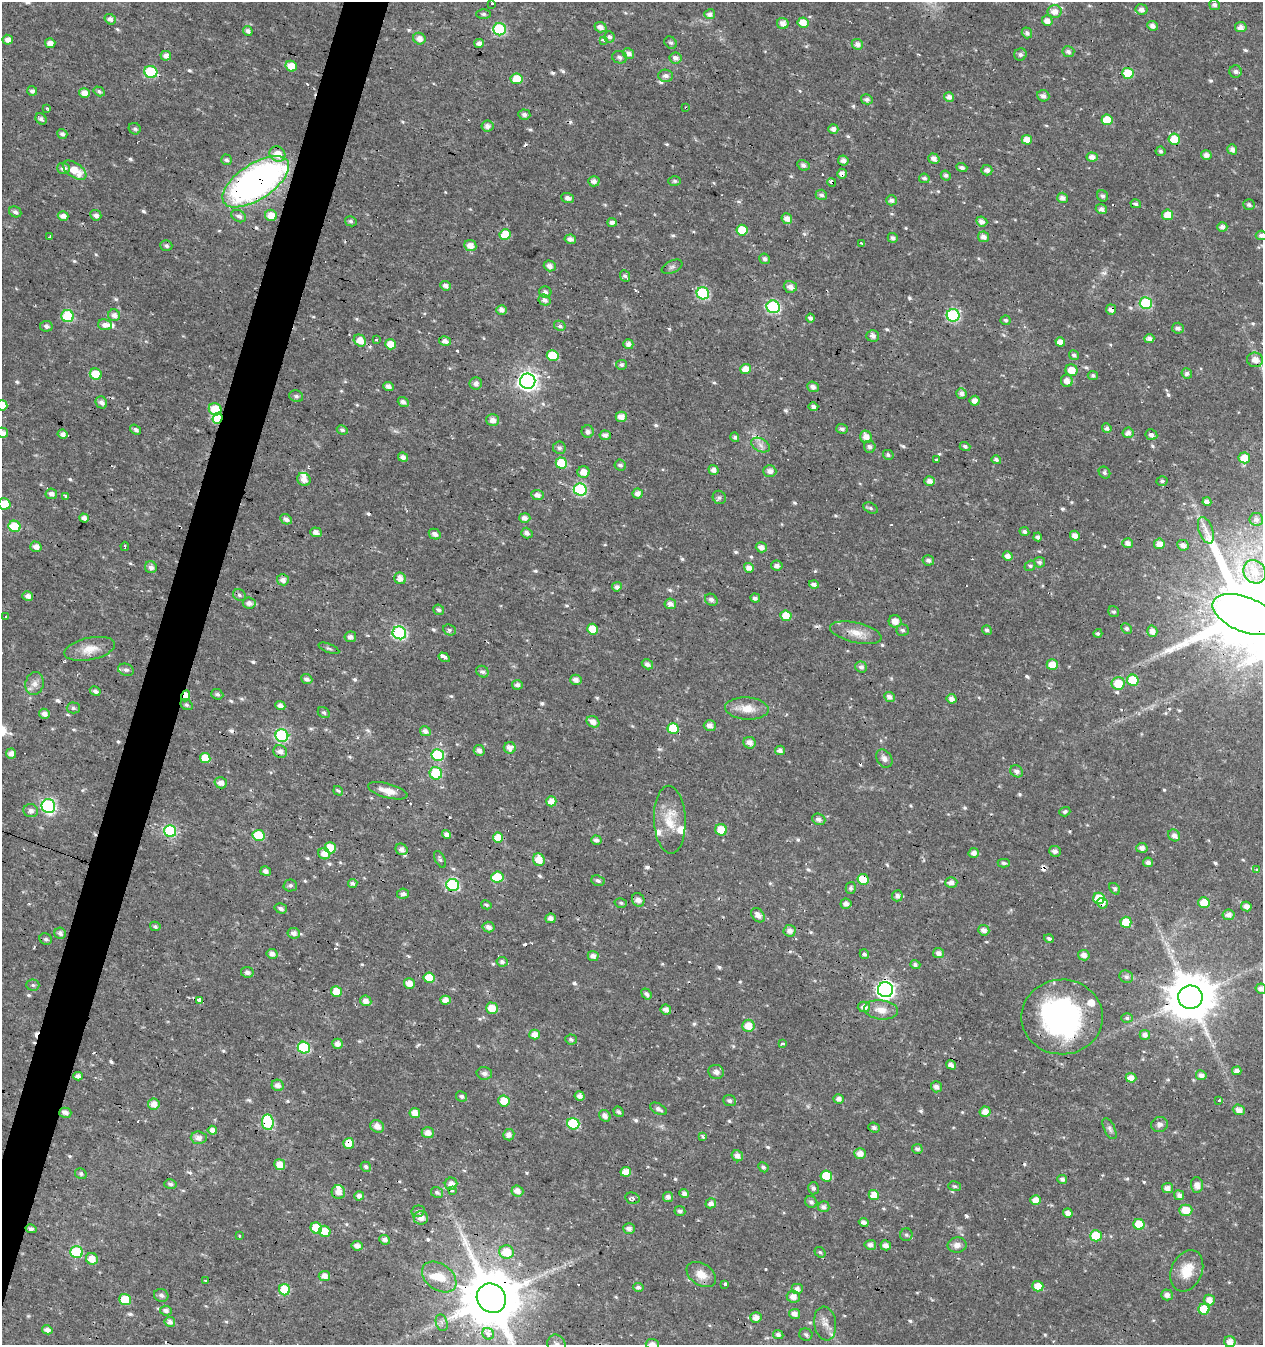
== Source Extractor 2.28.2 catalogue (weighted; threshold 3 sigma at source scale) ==
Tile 7 of 4 x 4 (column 3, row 2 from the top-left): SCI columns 2800-4060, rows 2688-4030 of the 5534 x 5379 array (HDU 1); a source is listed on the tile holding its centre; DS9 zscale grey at full resolution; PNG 1265 x 1347 px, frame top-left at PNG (2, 2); each listed source drawn as its Kron ellipse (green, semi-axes under 4 px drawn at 4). Shown black and unused: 3% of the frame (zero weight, under 3 of 4 exposures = <1% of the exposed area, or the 3 px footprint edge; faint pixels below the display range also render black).
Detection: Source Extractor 2.28.2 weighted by HDU 2 'WHT'; one run over the whole footprint, this tile lists its part. Background 0.016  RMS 0.0021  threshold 0.00951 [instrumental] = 3 sigma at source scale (4.5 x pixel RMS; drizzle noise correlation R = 1.50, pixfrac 1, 0.0396/0.0396 arcsec/px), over >= 5 px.
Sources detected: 678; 1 inside a brighter object's white glare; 28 cosmic-ray / hot-pixel residue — neither listed nor drawn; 8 inside a brighter listed object's ellipse — not listed separately; of the other 641, all 500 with FLUX_AUTO >= 0.407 (the completeness limit of this list) listed and drawn (141 fainter detections not listed), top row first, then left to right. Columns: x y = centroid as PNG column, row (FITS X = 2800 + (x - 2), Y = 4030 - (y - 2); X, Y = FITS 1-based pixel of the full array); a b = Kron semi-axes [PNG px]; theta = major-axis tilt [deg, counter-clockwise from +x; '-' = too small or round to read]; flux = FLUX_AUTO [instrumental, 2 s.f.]
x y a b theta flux
491 4 3 3 - 1.2
1214 5 5 5 - 0.69
1142 9 6 5 - 1
1054 11 7 6 - 1.7
483 14 7 5 -1 0.48
710 14 5 5 - 1
110 19 6 5 - 1
1047 21 5 5 - 1.4
783 23 6 5 - 1.3
803 23 5 5 - 2.4
1152 26 5 4 - 0.99
601 27 6 5 - 1.2
1241 27 6 5 - 1.3
500 29 6 6 - 18
248 31 5 4 - 0.87
1027 33 5 5 - 0.79
609 37 6 5 - 0.59
419 39 6 5 - 1.4
8 40 5 5 - 1.4
604 40 4 3 - 0.59
50 43 5 5 - 1.5
479 43 5 4 - 1.1
671 43 7 5 -40 0.51
857 44 6 5 - 1.1
1068 52 6 5 - 0.76
628 53 5 5 - 1.2
1020 54 6 6 - 0.59
166 56 5 5 - 1.3
620 57 7 6 - 0.71
676 58 6 5 - 1.1
291 66 6 5 - 3.1
1235 71 6 6 - 0.61
151 72 6 6 - 16
1128 73 5 5 - 5.8
666 76 7 6 - 0.87
517 79 6 5 - 3.7
32 91 5 5 - 0.7
99 91 6 4 -31 0.5
84 93 5 4 - 1.8
1043 96 6 5 - 0.84
949 97 5 4 - 1.1
867 99 6 5 - 0.71
686 108 3 3 - 0.47
46 109 3 3 - 0.74
524 115 6 5 - 0.65
41 119 6 5 - 0.7
1107 120 5 5 - 3.9
487 126 6 5 - 1.1
135 129 6 5 - 0.46
833 129 5 5 - 0.93
62 134 5 4 - 0.71
1174 139 6 5 - 4.6
1027 140 5 5 - 2.1
1232 149 5 5 - 0.91
1160 151 5 5 - 0.49
277 154 8 7 - 3.1
1206 155 5 4 - 1.1
1092 157 5 4 - 1.3
934 159 6 5 - 0.99
226 160 5 5 - 0.46
843 160 5 5 - 1
803 165 6 5 - 0.65
63 168 6 5 - 1
962 168 5 4 - 0.65
75 170 13 7 -35 4
987 170 5 5 - 0.96
842 174 5 5 - 1
946 175 5 4 - 0.51
924 178 5 4 - 0.5
594 181 5 5 - 0.95
675 181 6 5 - 0.47
256 182 38 18 33 89
832 182 4 3 - 5.5
821 195 6 5 - 0.61
1102 196 6 5 - 0.54
568 198 6 5 - 0.89
1062 198 5 5 - 1
891 200 5 5 - 0.85
1136 204 5 4 - 0.57
1249 205 6 5 - 0.57
1101 209 6 5 - 0.94
15 212 6 5 - 0.59
96 215 5 5 - 0.96
271 215 6 5 - 2.8
1168 215 5 5 - 2.7
63 216 5 4 - 1.3
239 216 8 5 -28 0.81
787 219 5 5 - 1.4
351 221 6 5 - 0.46
982 221 6 5 - 1.2
612 222 4 4 - 0.99
1222 227 5 4 - 1.1
742 230 5 5 - 5.3
505 234 5 5 - 4.9
1261 235 5 5 - 0.72
50 237 3 3 - 8.6
984 237 6 5 - 1.1
893 238 5 5 - 0.7
570 239 6 4 -10 0.99
861 243 3 3 - 0.59
166 246 6 5 - 0.57
470 246 6 5 - 1.9
765 259 5 5 - 0.66
550 266 6 5 - 1.1
672 267 11 6 25 0.63
625 276 6 4 -67 0.54
446 286 5 4 - 0.9
790 287 6 5 - 1.3
545 292 6 5 - 0.81
703 293 6 6 - 20
545 300 6 5 - 0.99
1146 303 6 6 - 15
773 307 7 6 - 25
1111 309 5 5 - 1.1
502 310 5 5 - 1
114 315 6 6 - 1.1
953 315 6 6 - 26
68 316 6 6 - 14
810 318 4 3 - 0.65
1006 320 5 5 - 0.43
105 325 7 5 -9 1.2
46 326 6 5 - 0.66
560 326 6 5 - 0.68
1178 328 6 5 - 0.76
873 336 6 5 - 0.83
1149 338 5 4 - 0.98
360 340 6 5 - 2.7
376 340 3 3 - 0.43
445 341 6 4 -13 1.1
1060 342 5 4 - 1.4
390 344 5 5 - 2.7
628 344 5 5 - 1
553 355 6 5 - 6.8
1074 355 5 4 - 0.64
1255 360 8 7 - 1.6
621 365 5 5 - 0.53
745 369 5 5 - 2.2
1072 370 6 5 - 2.7
1187 373 5 5 - 0.75
96 374 6 5 - 5.4
1093 375 5 4 - 0.48
528 381 8 7 - 110
1067 381 6 6 - 1.4
476 383 6 6 - 1.1
388 386 5 4 - 0.9
813 387 6 5 - 0.94
961 393 5 5 - 0.97
296 396 7 6 - 0.52
975 401 5 5 - 1.3
101 402 6 5 - 0.88
403 402 5 5 - 0.87
2 405 5 5 - 3.5
813 407 5 4 - 0.78
215 409 6 6 - 5.8
621 417 5 5 - 1.7
217 418 6 5 - 8.5
493 420 6 6 - 1.3
1107 428 5 4 - 0.69
842 429 6 5 - 0.64
136 430 6 4 -33 0.64
342 430 6 4 -26 0.49
588 432 6 6 - 0.84
2 433 6 5 - 1.2
1128 433 5 5 - 1
63 434 5 4 - 1.2
605 435 5 4 - 1
1151 435 6 5 - 0.95
735 437 5 4 - 0.53
866 437 6 5 - 1.7
761 445 10 6 -28 0.91
965 446 5 4 - 0.51
870 447 6 5 - 0.68
559 448 6 6 - 0.62
888 455 5 4 - 0.49
403 457 5 4 - 0.96
1244 458 6 5 - 2.9
936 460 3 3 - 0.56
996 460 5 4 - 0.71
561 463 6 5 - 6.6
620 465 6 5 - 0.52
713 470 5 5 - 1.2
770 471 6 6 - 1.1
584 472 6 6 - 2.1
1104 473 6 5 - 0.49
304 479 7 6 - 1.5
930 481 5 5 - 1.2
1162 481 5 4 - 0.44
580 490 6 6 - 21
51 494 6 5 - 0.85
638 494 5 5 - 1.2
537 495 6 5 - 1.1
65 496 3 3 - 2.3
719 497 7 6 - 0.55
1207 502 4 4 - 1.2
4 504 6 5 - 4.4
871 508 7 5 -28 0.41
84 518 5 4 - 1
525 518 5 5 - 1.1
286 519 6 5 - 0.9
1256 519 7 6 - 0.79
15 526 6 5 - 8.7
1206 530 14 7 -70 1.7
316 532 6 4 -19 0.93
1024 532 5 4 - 0.51
527 533 6 5 - 0.87
435 534 6 5 - 0.95
1075 536 5 4 - 1.4
1038 537 4 4 - 0.68
1128 543 5 4 - 1.1
1159 544 5 5 - 1.8
1183 545 6 5 - 1.1
125 546 4 3 - 0.81
36 547 5 5 - 1.3
761 547 5 5 - 1.1
1008 556 5 4 - 1.3
928 560 6 5 - 0.67
1040 562 5 5 - 0.47
777 566 6 5 - 0.74
1030 566 6 5 - 0.42
151 567 6 5 - 0.82
749 568 5 5 - 1.5
1255 572 12 10 -56 2.3
400 578 6 5 - 1.5
283 580 6 5 - 1.1
814 584 5 4 - 0.79
617 587 5 4 - 0.77
239 595 6 5 - 0.52
28 596 5 4 - 1.2
755 598 5 4 - 0.65
711 600 7 5 -38 0.72
249 603 6 5 - 0.97
670 604 6 5 - 1.1
439 610 5 5 - 0.52
1114 612 6 5 - 0.44
1245 615 34 17 -22 3500
786 616 5 5 - 3.1
6 617 3 3 - 2.4
895 621 6 6 - 1.8
1127 628 6 5 - 0.56
593 629 5 5 - 3.6
449 630 6 5 - 0.44
903 630 6 6 - 0.49
987 630 5 4 - 0.6
1152 631 5 5 - 1.3
399 633 7 6 - 25
856 633 26 10 -13 2.9
1098 633 4 4 - 0.45
350 637 6 5 - 0.9
329 648 11 3 -21 0.41
90 649 26 11 12 3.2
444 657 6 3 -33 8.6
647 664 6 4 -33 0.84
1052 665 5 5 - 3.1
861 667 6 5 - 0.75
126 670 8 6 -16 0.61
482 672 6 5 - 0.62
307 679 6 5 - 0.73
576 680 6 5 - 1.2
1133 680 6 5 - 6.7
1118 683 6 6 - 4.4
34 684 11 9 78 1.3
517 685 5 5 - 0.72
95 691 5 4 - 0.6
217 694 6 5 - 0.47
185 696 5 4 - 2.9
889 697 5 5 - 0.98
952 699 5 4 - 1.2
187 705 6 5 - 0.41
280 705 5 4 - 0.98
73 708 6 5 - 0.42
747 709 22 11 -3 3.2
324 713 6 5 - 0.46
44 714 5 5 - 1.1
593 722 6 5 - 1.4
710 726 6 5 - 1.2
673 729 5 5 - 7.5
425 731 5 5 - 1
282 735 6 6 - 27
750 743 6 5 - 1.3
510 748 6 5 - 1.4
479 750 5 5 - 0.96
780 750 5 4 - 0.9
280 751 7 6 - 1.1
11 754 5 5 - 1.5
438 755 6 6 - 15
205 758 5 5 - 3.3
884 759 10 7 -54 1
1017 771 7 5 -36 0.79
436 773 6 6 - 8.1
221 783 6 5 - 1.3
338 791 5 4 - 0.42
388 791 20 7 -15 2.4
551 801 5 5 - 2.1
48 806 7 6 - 34
31 811 7 6 - 0.92
1065 812 6 4 20 0.44
819 819 7 5 -22 0.85
670 820 34 16 -88 5.4
721 830 6 5 - 3.4
170 831 6 6 - 19
447 834 5 4 - 1.1
259 835 6 5 - 6.8
1174 835 6 5 - 1.2
498 838 5 5 - 3.2
596 840 5 4 - 0.72
330 848 5 5 - 4
1142 848 5 5 - 1.1
402 849 6 5 - 1.1
1055 851 6 5 - 0.91
974 853 5 5 - 1.2
324 854 6 5 - 1.8
440 859 9 5 -64 0.5
539 860 6 5 - 2.9
1148 862 5 5 - 0.94
1004 863 6 4 -1 0.47
1257 870 3 3 - 0.99
266 871 5 4 - 0.96
497 877 6 5 - 5.2
863 879 5 5 - 5.3
598 881 7 5 -23 0.55
353 883 5 4 - 0.64
951 883 6 5 - 1.2
290 885 6 6 - 0.52
453 885 6 6 - 21
851 888 6 5 - 0.52
1115 889 6 4 -52 0.46
403 894 6 5 - 0.67
897 896 5 5 - 0.96
1099 898 6 5 - 6.7
638 900 7 6 - 1
1204 902 5 5 - 3.2
621 903 6 4 -13 0.41
1102 903 5 5 - 1.1
846 904 5 5 - 0.91
486 905 5 3 - 0.41
1246 906 5 5 - 1.2
281 908 6 5 - 0.73
758 915 8 5 -49 1.4
1228 915 6 5 - 1.1
550 918 5 4 - 1
1126 922 5 5 - 5.2
155 926 5 4 - 0.44
489 927 6 5 - 1
984 930 6 5 - 1.2
790 931 6 6 - 1.1
60 933 6 5 - 0.73
294 933 6 5 - 1
1049 938 5 4 - 0.53
46 939 6 5 - 0.54
938 953 5 5 - 0.93
272 954 5 5 - 1.1
864 954 5 4 - 0.48
1084 955 6 5 - 1.2
593 956 5 5 - 1.1
502 962 5 5 - 0.65
915 965 5 4 - 0.61
247 972 6 5 - 0.85
1126 977 7 6 - 0.71
429 978 5 5 - 4.6
409 983 5 5 - 2.1
33 985 6 5 - 0.42
1261 989 5 5 - 1.1
885 990 7 7 - 64
336 992 5 5 - 3.4
646 994 6 4 -53 0.56
1190 997 12 11 - 920
446 1000 5 4 - 1.7
200 1001 4 3 - 49
366 1001 6 5 - 1.3
864 1007 6 5 - 1.3
492 1008 6 5 - 2.7
666 1009 5 5 - 1.2
881 1010 17 9 -7 2.4
1062 1017 41 37 1 42
1127 1018 6 5 - 0.42
748 1026 6 6 - 2.6
535 1035 5 5 - 1.6
1145 1035 5 5 - 1
571 1039 6 5 - 0.47
337 1044 5 5 - 1.2
783 1044 4 3 - 1
304 1048 6 6 - 14
951 1065 5 4 - 1.1
1237 1071 5 4 - 1
716 1072 8 7 - 1
484 1073 8 6 -11 0.88
1201 1075 5 5 - 0.94
78 1076 4 4 - 0.95
1131 1078 5 5 - 1.6
278 1085 6 5 - 1.2
936 1087 5 5 - 1.1
462 1096 6 5 - 0.52
580 1096 5 4 - 1
839 1099 5 4 - 1
504 1101 5 5 - 2.7
729 1101 6 5 - 0.6
1219 1101 3 2 - 0.41
154 1104 6 5 - 1.7
658 1109 9 5 -28 0.76
1239 1110 6 5 - 1.5
618 1112 5 4 - 0.51
985 1112 5 5 - 1.8
65 1113 6 5 - 1
415 1113 5 5 - 2
605 1116 6 5 - 1.1
268 1122 8 6 -83 15
573 1124 6 5 - 13
1159 1124 8 7 - 0.82
377 1126 7 6 - 1.4
874 1128 6 5 - 0.63
1110 1129 11 5 -63 0.67
212 1130 4 4 - 1.3
428 1133 6 5 - 1.6
509 1135 5 5 - 1.2
703 1136 3 3 - 0.9
199 1138 8 6 -4 1.4
349 1143 5 5 - 3.1
917 1149 5 5 - 0.62
860 1154 6 5 - 1.7
737 1156 6 5 - 1.2
280 1165 5 5 - 2.4
366 1167 5 4 - 0.51
763 1167 5 4 - 0.54
626 1172 5 5 - 2.7
81 1174 6 5 - 0.44
826 1176 6 5 - 6.3
1062 1179 5 4 - 0.69
170 1184 6 5 - 0.52
451 1184 6 6 - 1.4
1197 1185 8 6 -85 1.3
954 1186 6 4 -16 0.42
813 1188 6 5 - 0.54
1167 1188 6 5 - 1.2
452 1190 3 3 - 0.84
517 1191 6 5 - 1.4
338 1192 7 6 - 1.7
437 1193 6 5 - 0.51
684 1193 5 4 - 1
874 1195 5 5 - 2.8
1179 1195 5 4 - 1
359 1196 5 4 - 0.98
668 1197 5 5 - 0.93
632 1198 7 5 -16 0.86
1036 1200 5 5 - 1.9
811 1202 6 5 - 0.6
711 1203 5 5 - 1.1
824 1207 6 5 - 0.85
1186 1210 6 5 - 3.5
418 1211 6 5 - 0.46
680 1211 5 5 - 0.59
1068 1213 5 4 - 1.2
421 1218 7 6 - 1.4
864 1222 5 4 - 0.75
1139 1224 5 5 - 5.3
316 1228 6 5 - 5.4
629 1228 6 5 - 0.94
31 1229 5 4 - 0.63
325 1231 6 5 - 2.8
906 1235 6 6 - 0.53
239 1236 3 3 - 0.73
1096 1236 6 5 - 7.1
385 1240 5 4 - 0.9
870 1245 6 5 - 0.89
886 1245 5 5 - 1.1
957 1245 9 7 3 1.2
357 1246 5 5 - 1.1
77 1252 6 6 - 15
507 1252 7 6 - 5.1
820 1252 6 5 - 0.41
92 1259 6 5 - 2.3
1187 1271 21 15 66 4.3
701 1274 16 10 -33 2.6
324 1276 5 5 - 1.6
439 1277 19 13 -36 4.1
205 1281 3 3 - 2.7
725 1284 4 3 - 1.1
1038 1286 5 5 - 2.7
638 1288 5 4 - 0.74
797 1289 6 5 - 1
284 1290 6 5 - 6.5
161 1295 7 6 - 0.76
1167 1295 6 5 - 1.1
793 1297 6 6 - 1.5
491 1298 15 14 - 1700
125 1299 6 5 - 5.2
1209 1300 5 5 - 1.7
1204 1309 5 5 - 5.4
166 1311 6 5 - 0.71
795 1314 5 5 - 1.2
756 1317 5 5 - 1.5
170 1322 5 5 - 0.95
442 1323 8 6 -72 0.71
825 1324 17 11 -82 1.9
47 1330 5 4 - 1.1
488 1334 6 5 - 2.4
778 1335 5 4 - 0.69
806 1335 6 6 - 0.51
1230 1342 5 5 - 1.7
556 1344 10 9 - 1.2
652 1344 7 5 -6 1.1
Overlapping masked pixels (flux is a lower limit): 23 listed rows (the first 20) at x y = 500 29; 686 108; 842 174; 256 182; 832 182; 1111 309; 528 381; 217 418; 15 526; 1245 615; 593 629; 185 696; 863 879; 453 885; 1102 903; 1190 997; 1062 1017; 65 1113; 268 1122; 573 1124
Isophote crosses this tile's border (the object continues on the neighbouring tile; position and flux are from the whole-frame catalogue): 9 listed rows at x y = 1261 235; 2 405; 2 433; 4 504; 1245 615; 1261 989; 491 1298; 556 1344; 652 1344